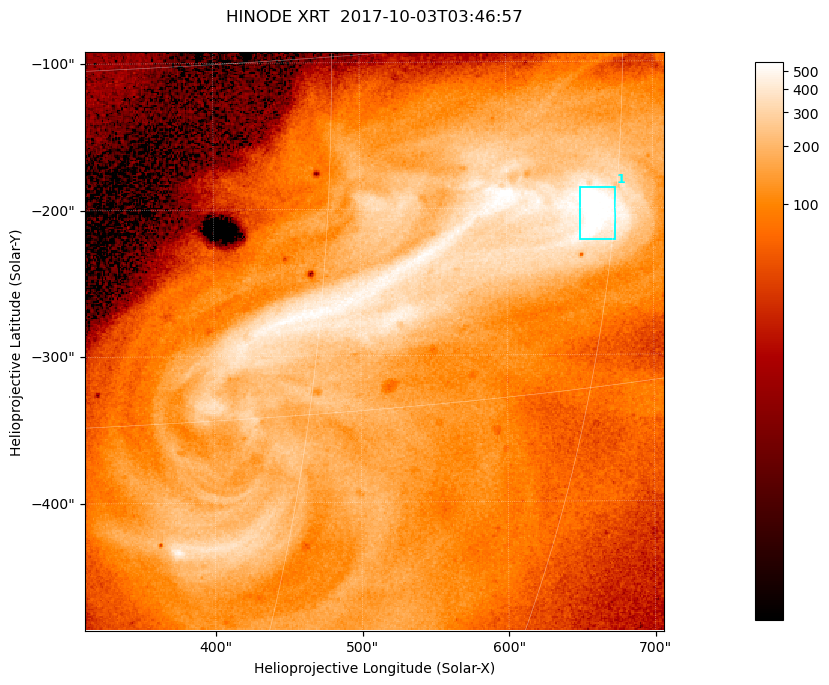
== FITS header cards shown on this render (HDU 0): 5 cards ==
TELESCOP= 'HINODE  '           /
INSTRUME= 'XRT     '           /
DATE_OBS= '2017-10-03T03:46:57.406' /
CTYPE1  = 'Solar-X '           /
CTYPE2  = 'Solar-Y '           /

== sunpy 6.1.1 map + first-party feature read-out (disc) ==
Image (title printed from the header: HINODE XRT  2017-10-03T03:46:57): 384 x 384 px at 1.03 arcsec/px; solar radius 958 arcsec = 932 px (partial field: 5.4% of the solar disc is inside the frame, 100% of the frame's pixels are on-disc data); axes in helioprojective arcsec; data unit not stated in the header (colour bar unlabelled)
Orientation: roll -0.357 deg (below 1 deg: not rotated)
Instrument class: DISC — disc imager (sunpy class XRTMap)
Bright regions (active regions / flare kernels): reference = the on-disc median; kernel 3 px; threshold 5 sigma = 426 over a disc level ~111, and >= 1.15x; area >= 147 px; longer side >= 5 px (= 5.1 arcsec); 1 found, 1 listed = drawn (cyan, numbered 1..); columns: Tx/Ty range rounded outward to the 5 arcsec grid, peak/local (2 s.f.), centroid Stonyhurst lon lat
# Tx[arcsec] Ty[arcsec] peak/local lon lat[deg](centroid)
1 650..675 -225..-185 6.3 +44 -7